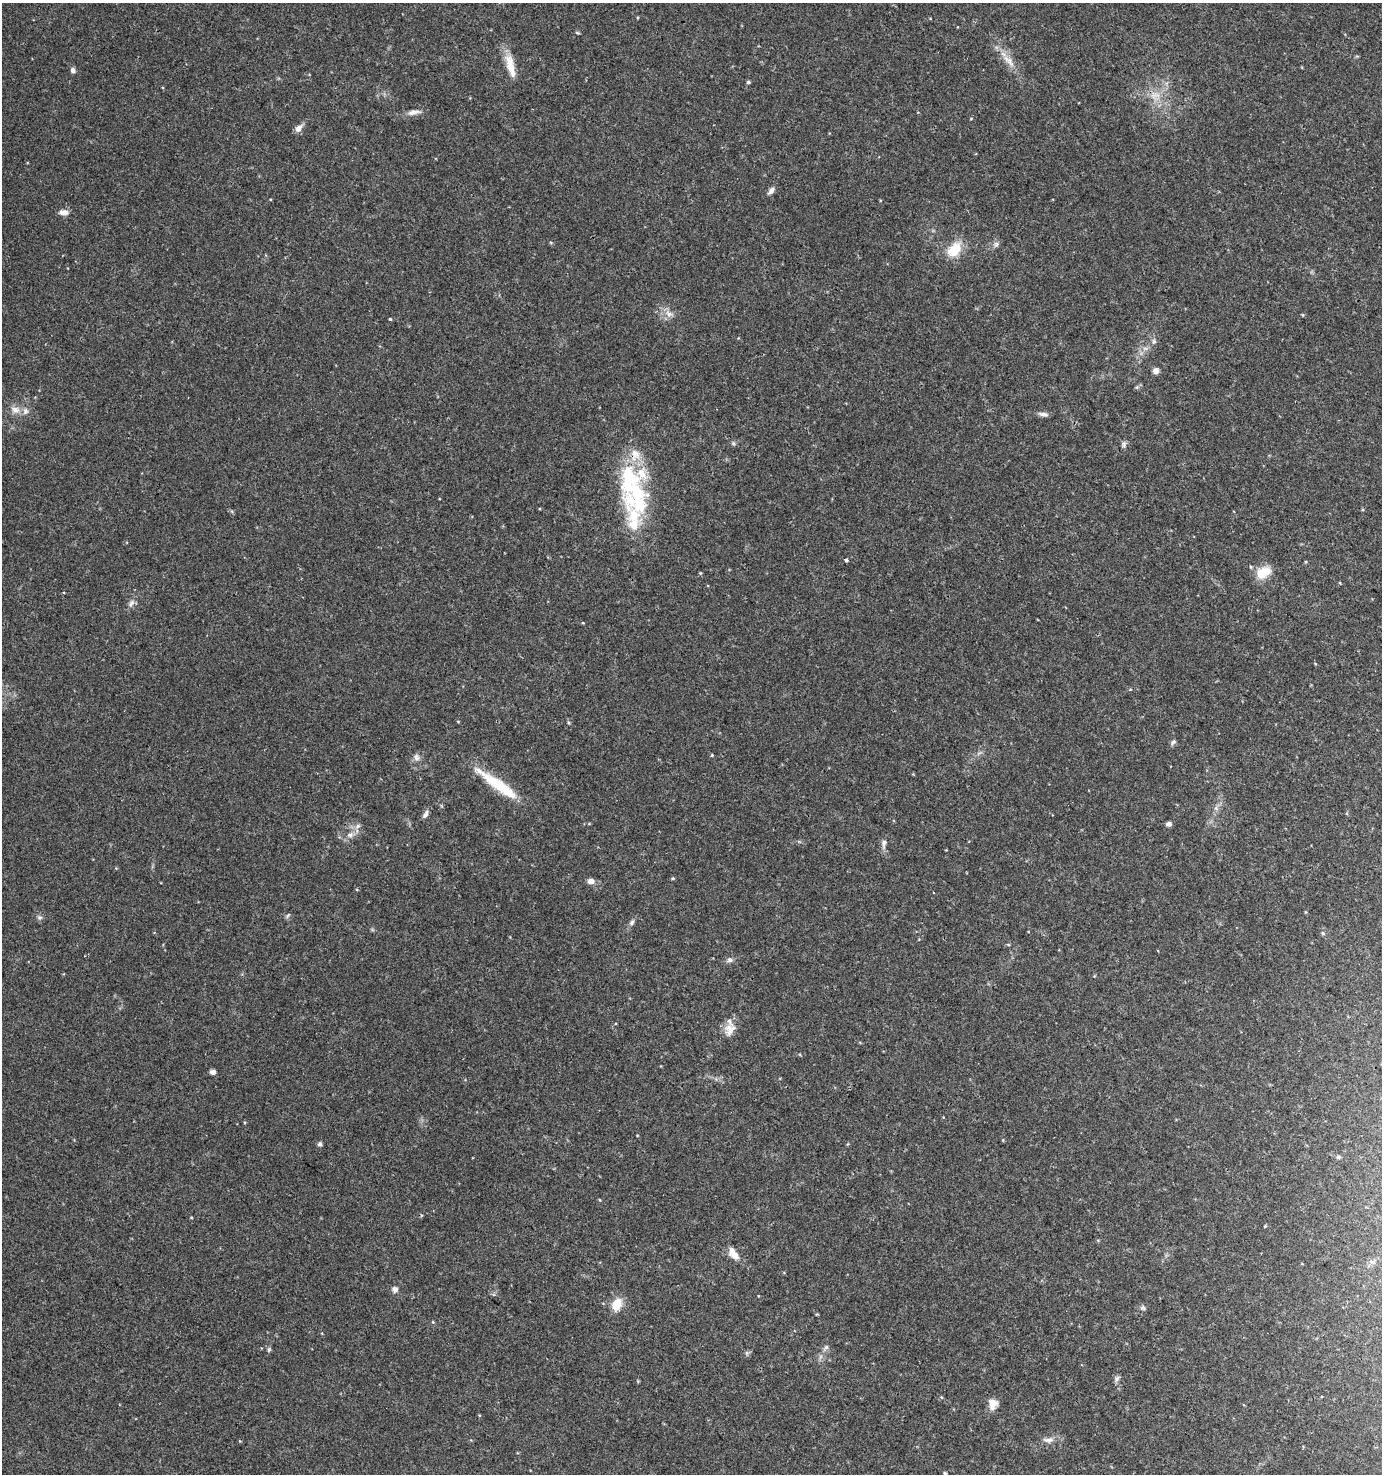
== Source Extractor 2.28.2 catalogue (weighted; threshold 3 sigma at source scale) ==
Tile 6 of 4 x 4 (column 2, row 2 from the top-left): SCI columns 1572-2951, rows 2956-4427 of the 5968 x 5903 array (HDU 1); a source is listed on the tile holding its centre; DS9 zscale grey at full resolution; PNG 1384 x 1476 px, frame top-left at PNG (2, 3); no overlay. Shown black and unused: <1% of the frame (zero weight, under 3 of 4 exposures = <1% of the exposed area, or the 3 px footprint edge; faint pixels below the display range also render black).
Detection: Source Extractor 2.28.2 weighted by HDU 2 'WHT'; one run over the whole footprint, this tile lists its part. Background 0.0464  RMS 0.0043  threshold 0.0191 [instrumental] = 3 sigma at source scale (4.5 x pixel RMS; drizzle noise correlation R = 1.50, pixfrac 1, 0.0396/0.0396 arcsec/px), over >= 5 px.
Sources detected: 62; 1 too faint to see at this stretch — not listed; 8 inside a brighter listed object's ellipse — not listed separately; the other 53 listed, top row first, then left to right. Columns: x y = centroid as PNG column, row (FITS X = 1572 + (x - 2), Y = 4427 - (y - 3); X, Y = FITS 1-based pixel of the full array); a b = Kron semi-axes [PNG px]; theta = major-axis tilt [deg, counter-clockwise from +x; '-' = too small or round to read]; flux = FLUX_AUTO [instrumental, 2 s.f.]
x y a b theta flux
1008 61 24 8 -49 5
510 66 33 9 -75 7.1
73 70 7 5 -75 1.2
748 82 5 4 - 0.68
413 112 17 6 10 2.5
298 128 11 7 47 2.4
771 190 10 6 51 1.7
64 212 12 7 -4 2.3
996 244 8 6 2 1.2
954 250 18 12 46 11
669 314 9 7 -36 2.2
390 319 4 4 - 0.43
1154 342 7 5 89 1
1156 371 6 6 - 2.2
15 409 12 8 -14 2.8
1043 414 14 5 -10 1.5
733 443 6 5 - 0.72
1124 444 9 4 -90 1
629 478 64 24 84 33
846 560 4 3 - 0.85
1264 572 19 12 31 7.8
131 603 11 5 58 1.6
1173 742 8 5 45 1
712 755 4 4 - 0.4
416 757 10 8 -79 1.7
498 785 59 10 -36 18
425 814 12 6 60 1.4
1169 824 7 6 - 1.1
350 835 9 6 0 1.5
884 843 13 6 81 1.8
673 878 5 3 - 0.43
591 881 8 6 -1 2.4
288 915 9 3 56 0.63
40 917 8 5 -18 0.9
632 922 8 6 59 1.1
1323 933 6 5 - 0.66
729 960 8 7 - 1.3
730 1029 17 14 65 4.5
213 1072 7 5 -7 1.3
320 1144 6 5 - 0.82
1338 1157 5 5 - 0.58
1265 1226 4 4 - 0.36
735 1256 14 9 -17 3.1
395 1289 8 8 - 1.7
616 1305 9 7 63 10
1143 1308 7 5 -20 0.88
826 1347 9 5 47 1.1
269 1350 6 5 - 0.71
747 1353 7 4 -71 0.67
1117 1378 9 6 53 1.2
993 1404 12 10 87 4
1048 1440 18 6 5 2.5
945 1473 4 4 - 0.86
Isophote crosses this tile's border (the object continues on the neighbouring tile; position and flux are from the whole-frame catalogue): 1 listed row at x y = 945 1473